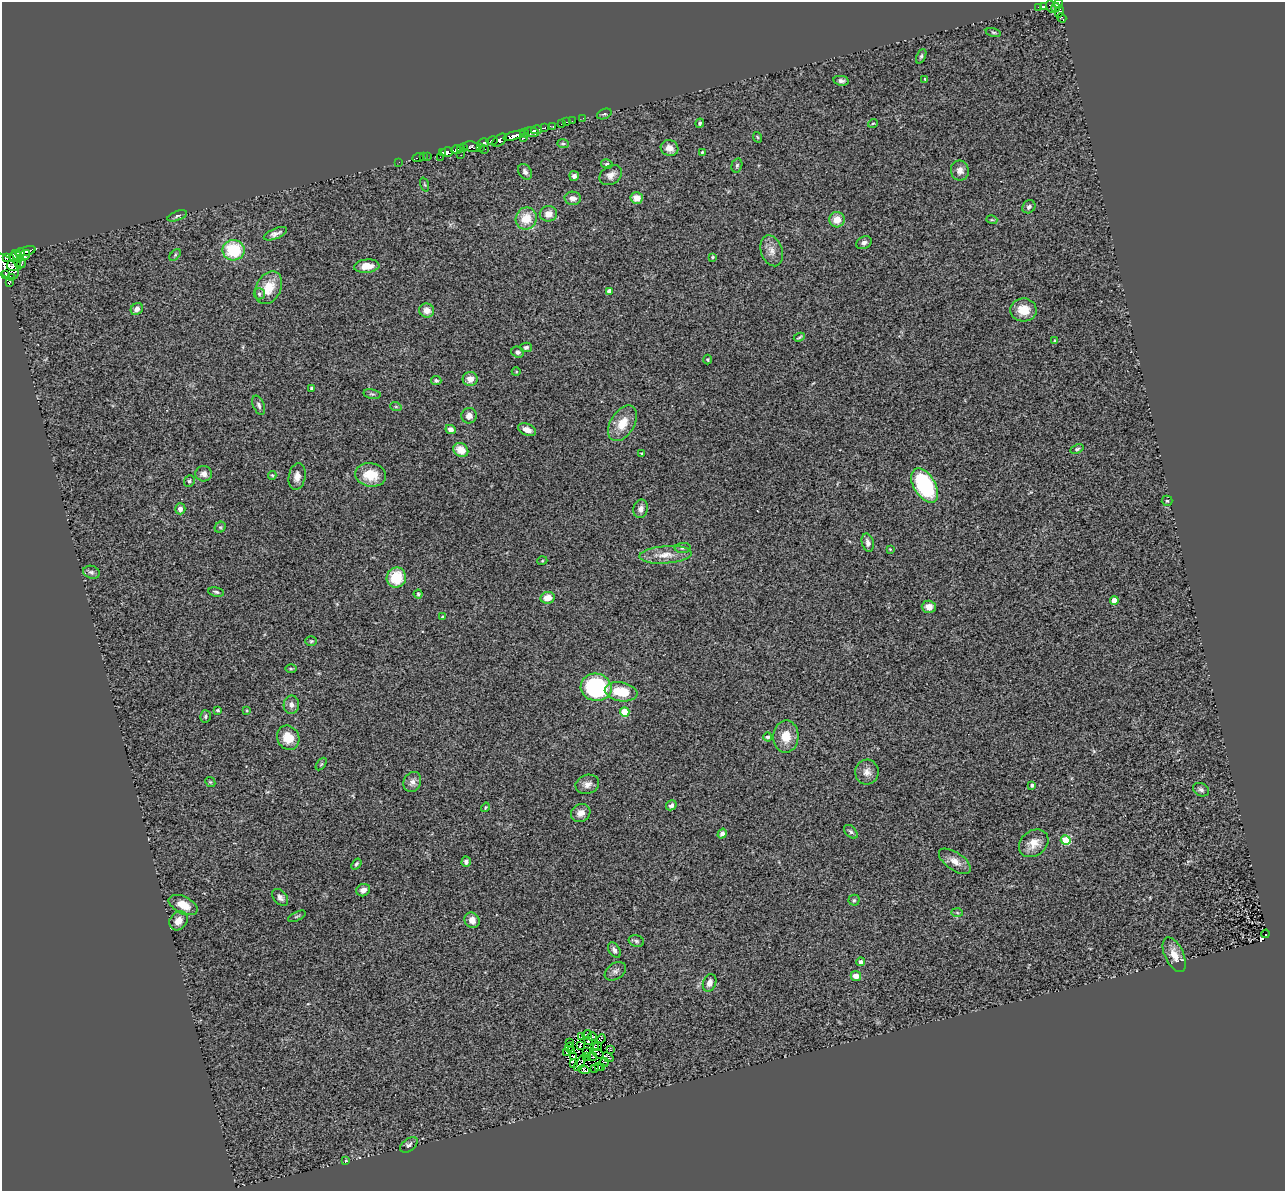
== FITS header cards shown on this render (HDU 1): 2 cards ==
NAXIS1  =                 1283
NAXIS2  =                 1189

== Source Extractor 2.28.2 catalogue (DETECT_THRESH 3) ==
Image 1283 x 1189 px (HDU 1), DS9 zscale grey, 1 PNG px = 1 image px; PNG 1287 x 1193 px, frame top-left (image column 1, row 1189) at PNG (2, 2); each listed source drawn as its Kron ellipse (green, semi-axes under 4 px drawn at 4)
Background 0.451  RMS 0.11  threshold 0.316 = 3 sigma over >= 5 px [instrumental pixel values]
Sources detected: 207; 6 with non-positive FLUX_AUTO (blend fragments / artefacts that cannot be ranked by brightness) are neither listed nor drawn; the other 201 listed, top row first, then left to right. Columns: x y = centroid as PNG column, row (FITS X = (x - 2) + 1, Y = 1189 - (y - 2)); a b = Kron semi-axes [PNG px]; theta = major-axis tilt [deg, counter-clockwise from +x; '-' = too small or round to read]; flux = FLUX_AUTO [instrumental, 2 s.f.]
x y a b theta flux
1058 4 5 4 - 360
1051 6 6 3 -68 39
1038 7 3 2 - 13
1043 7 3 3 - 160
1056 7 5 3 - 420
1059 12 6 3 75 74
1062 18 5 3 - 20
993 32 8 4 -13 11
921 56 8 4 66 14
925 79 3 2 - 6.4
841 81 8 5 -10 20
604 114 7 5 23 13
583 118 2 2 - 4.6
572 121 4 2 - 16
567 122 3 2 - 17
700 123 4 4 - 12
873 123 5 3 - 6.1
562 124 3 3 - 54
553 126 3 3 - 160
544 128 4 3 - 140
536 130 5 3 - 460
532 132 7 4 -11 760
525 133 4 2 - 140
514 136 11 4 15 1300
757 137 5 3 - 6.3
524 138 2 2 - 37
499 140 8 5 39 450
492 141 5 3 - 120
483 143 5 4 - 530
563 144 6 4 -1 11
471 147 8 5 -9 170
480 147 3 3 - 140
464 148 3 3 - 110
670 148 9 8 - 58
461 149 3 2 - 9.7
485 149 2 2 - 9.1
457 150 5 3 - 150
447 152 6 5 - 980
702 152 3 3 - 9.4
442 153 3 3 - 150
461 155 2 2 - 4.1
427 156 2 2 - 15
423 157 3 2 - 14
440 157 2 2 - 41
418 158 6 2 20 23
399 162 3 2 - 5.9
607 164 6 4 -12 13
737 165 7 5 73 14
960 171 10 9 - 45
525 172 8 6 -59 29
611 175 12 9 34 42
574 176 5 5 - 23
425 185 7 3 -71 7.8
573 198 8 6 -2 52
637 198 6 6 - 66
1029 207 7 6 - 21
548 214 8 7 - 62
177 216 10 4 21 17
526 219 11 10 - 140
837 220 7 7 - 82
992 220 5 3 - 7.1
275 234 12 5 23 30
864 243 8 6 25 23
233 250 11 10 - 360
26 251 10 4 14 540
772 251 16 10 -72 58
20 253 5 4 - 420
24 255 6 5 - 500
175 255 7 4 46 11
17 256 6 3 -56 120
6 257 3 3 - 54
13 257 5 3 - 150
713 257 3 3 - 9
21 263 5 3 - 67
14 265 7 5 12 470
5 266 17 9 -42 1100
367 266 13 6 5 78
6 274 3 2 - 160
11 277 4 2 - 37
9 283 4 3 - 14
269 288 17 12 63 150
609 291 4 4 - 38
259 294 5 5 - 16
137 309 6 5 - 32
427 310 7 7 - 50
1023 310 13 11 -3 120
799 337 6 2 25 9.1
1055 341 3 3 - 14
526 347 6 4 15 17
518 352 6 5 - 21
708 360 5 3 - 6.5
516 372 4 3 - 5.8
470 379 7 7 - 51
436 380 5 4 - 14
312 388 4 4 - 13
372 394 8 4 -12 12
259 405 10 5 -69 21
396 407 6 3 -19 7.8
469 416 8 7 - 36
623 423 19 12 59 130
451 429 5 4 - 34
527 430 9 5 -22 50
1077 449 7 4 23 13
461 450 8 6 -35 91
642 454 4 4 - 10
204 474 8 7 - 45
272 475 4 4 - 7.8
371 475 16 11 -8 150
297 477 13 8 81 53
189 481 6 5 - 14
925 486 19 11 -59 740
1167 501 5 5 - 10
180 509 5 5 - 34
641 509 9 7 76 32
220 527 6 5 - 10
868 543 9 6 -74 27
683 548 8 5 1 14
890 549 3 3 - 5.6
666 555 26 8 4 94
542 561 5 3 - 6.5
91 572 8 6 -18 20
396 578 10 9 - 220
216 592 8 4 -9 14
418 594 4 4 - 9.6
548 598 7 6 - 79
1114 600 4 4 - 88
929 607 7 6 - 58
442 617 3 3 - 7.2
311 641 6 4 1 9.3
291 669 5 3 - 8.1
596 687 15 14 - 830
621 692 16 9 -10 200
291 705 9 7 87 34
218 710 4 3 - 12
247 711 4 3 - 5.9
625 712 4 4 - 240
205 716 6 5 - 14
768 737 4 4 - 19
786 737 16 12 87 110
288 738 12 11 - 120
321 764 7 3 53 11
867 772 12 12 - 50
210 782 5 4 - 9.1
412 782 10 8 62 37
587 784 12 9 19 45
1032 785 3 3 - 15
1201 790 8 6 -26 22
671 805 5 4 - 20
485 807 5 3 - 7.2
581 813 10 8 28 44
851 832 8 5 -44 16
722 834 5 4 - 22
1066 840 5 5 - 320
1034 843 16 12 36 86
955 861 18 9 -34 69
466 862 5 4 - 23
356 864 6 4 53 12
363 890 7 6 - 42
280 897 10 6 -49 26
854 900 5 5 - 11
183 905 15 8 -26 99
957 913 6 4 -3 9.8
297 916 9 3 26 9.8
472 920 8 7 - 48
178 921 10 8 52 58
1266 934 4 2 - 29
636 941 8 5 -18 15
614 950 8 5 -59 23
1174 955 19 9 -65 82
860 962 4 4 - 32
615 971 12 8 34 28
856 976 5 4 - 50
710 983 9 6 69 40
587 1034 5 3 - 3.4
581 1037 2 2 - 4.3
592 1037 5 2 - 5.2
601 1039 5 2 - 11
588 1040 4 2 - 15
569 1043 3 2 - 7.8
580 1045 4 2 - 7.3
598 1046 4 2 - 7.5
569 1047 4 2 - 4
594 1047 3 2 - 10
610 1050 3 3 - 20
572 1051 3 2 - 4.6
586 1051 2 2 - 8
567 1053 3 2 - 8.1
598 1054 6 2 -35 2.6
586 1056 4 2 - 6.2
573 1057 4 3 - 17
592 1057 5 2 - 11
608 1057 6 3 -39 25
580 1063 8 2 60 3.6
604 1063 4 3 - 4
574 1064 3 2 - 2.3
598 1067 4 3 - 2.5
602 1067 3 2 - 9.2
595 1068 3 2 - 9.4
584 1070 6 3 -15 7.5
409 1145 10 6 38 19
346 1161 3 3 - 31
At the frame edge (FLAGS 8, measured only in part): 1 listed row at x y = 5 266
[6 non-positive-flux detections neither listed nor drawn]